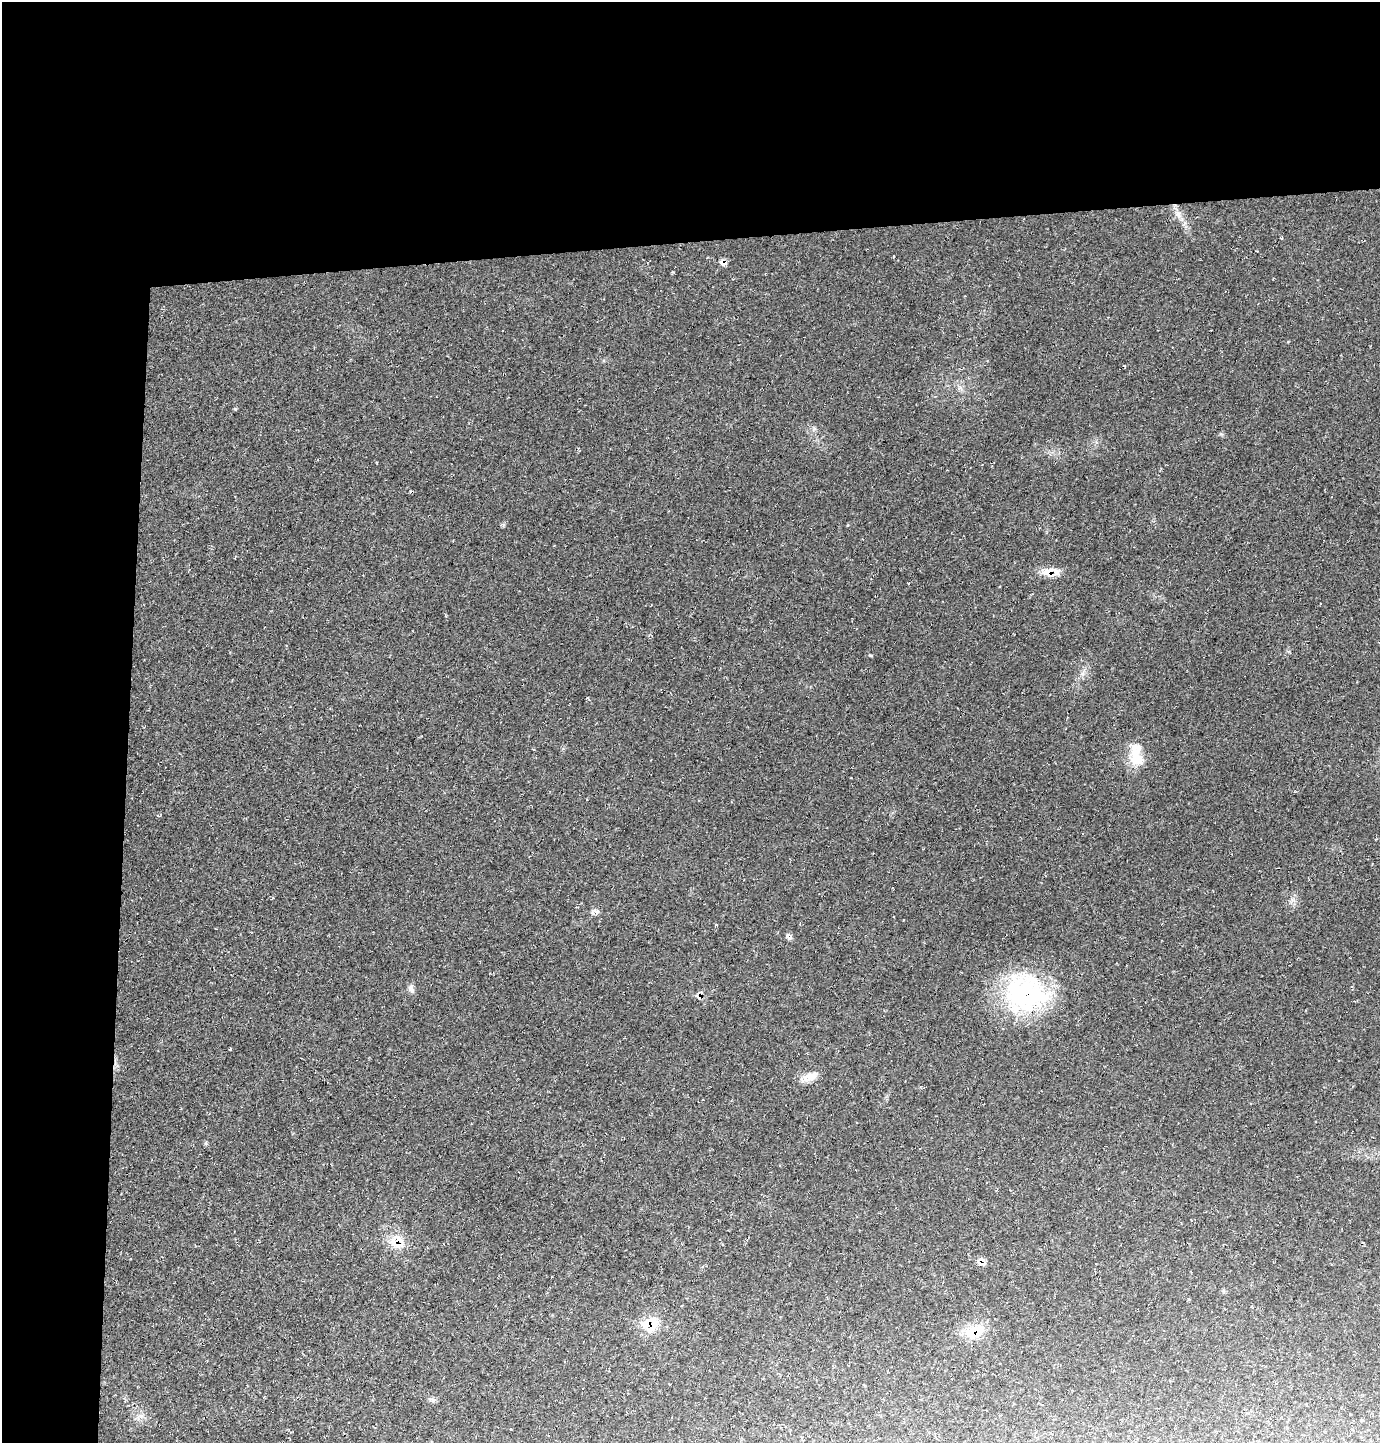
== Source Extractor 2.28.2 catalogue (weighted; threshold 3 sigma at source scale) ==
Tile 1 of 3 x 3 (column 1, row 1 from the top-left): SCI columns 93-1470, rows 2884-4324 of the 4309 x 4326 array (HDU 1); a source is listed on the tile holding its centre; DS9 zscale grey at full resolution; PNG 1382 x 1445 px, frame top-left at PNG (2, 2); no overlay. Shown black and unused: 24% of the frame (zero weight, under 2 of 3 exposures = <1% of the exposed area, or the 3 px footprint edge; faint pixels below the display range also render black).
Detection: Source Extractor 2.28.2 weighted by HDU 2 'WHT'; one run over the whole footprint, this tile lists its part. Background 0.0209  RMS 0.0061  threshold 0.0273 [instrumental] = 3 sigma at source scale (4.5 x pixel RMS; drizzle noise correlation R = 1.50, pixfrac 1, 0.05/0.05 arcsec/px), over >= 5 px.
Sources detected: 28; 2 inside a brighter listed object's ellipse — not listed separately; the other 26 listed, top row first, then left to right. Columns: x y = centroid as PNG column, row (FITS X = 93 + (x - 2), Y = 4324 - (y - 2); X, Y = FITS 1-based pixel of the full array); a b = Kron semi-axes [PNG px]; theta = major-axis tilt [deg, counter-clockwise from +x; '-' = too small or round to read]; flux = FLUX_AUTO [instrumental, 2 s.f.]
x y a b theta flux
1178 214 26 8 -60 7.8
722 263 12 7 -24 2.6
959 388 10 6 -59 2.5
235 409 5 4 - 0.64
814 429 7 4 0 1.2
1050 572 23 11 -1 9.7
870 655 6 3 -19 0.62
1082 674 8 6 72 2.2
1136 759 22 15 -4 12
1293 900 8 4 -36 1.6
596 911 10 6 -29 2.5
716 924 4 3 - 0.68
789 937 9 7 -16 2.1
411 988 11 7 -86 2.9
1025 993 52 47 -10 94
699 996 13 8 52 3.2
809 1077 21 10 23 7.5
206 1143 5 5 - 1
396 1241 21 14 39 12
981 1263 18 6 -13 3.5
682 1306 3 2 - 0.54
650 1324 21 19 10 16
974 1331 26 15 18 19
432 1400 13 5 -12 1.7
140 1416 15 6 35 3.4
511 1429 4 2 - 0.47
Overlapping masked pixels (flux is a lower limit): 7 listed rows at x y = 722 263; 1050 572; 699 996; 396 1241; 981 1263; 650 1324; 974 1331
Unlisted compact peaks at least as high as the median listed source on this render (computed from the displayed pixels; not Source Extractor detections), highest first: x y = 1221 434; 673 272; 503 525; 230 1049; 908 583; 1288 342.